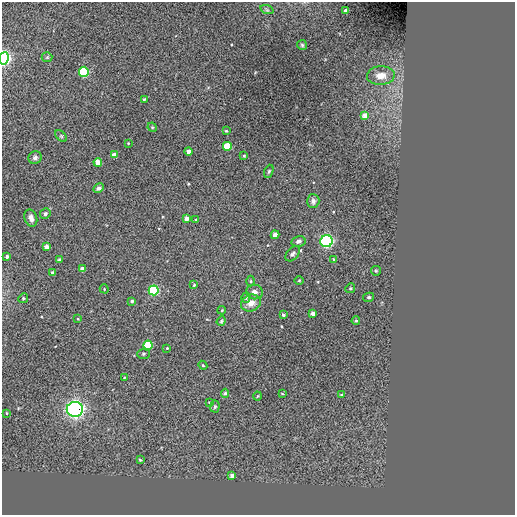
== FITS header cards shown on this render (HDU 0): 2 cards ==
NAXIS1  =                  513 / NUMBER OF ELEMENTS ALONG THIS AXIS
NAXIS2  =                  513 / NUMBER OF ELEMENTS ALONG THIS AXIS

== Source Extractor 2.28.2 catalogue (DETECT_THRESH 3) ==
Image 513 x 513 px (HDU 0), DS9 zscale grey, 1 PNG px = 1 image px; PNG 517 x 517 px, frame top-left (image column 1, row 513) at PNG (2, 2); each listed source drawn as its Kron ellipse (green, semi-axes under 4 px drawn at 4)
Background -0.0922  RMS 44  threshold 132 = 3 sigma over >= 5 px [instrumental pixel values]
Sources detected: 70; all 70 listed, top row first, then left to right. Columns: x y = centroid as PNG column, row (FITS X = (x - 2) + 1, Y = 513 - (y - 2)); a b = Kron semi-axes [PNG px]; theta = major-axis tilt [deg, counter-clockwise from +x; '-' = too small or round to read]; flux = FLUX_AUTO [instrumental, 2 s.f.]
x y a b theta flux
267 10 7 4 -19 4.6e+03
346 11 4 4 - 2.0e+04
302 45 5 5 - 4.2e+03
47 57 5 5 - 3.3e+03
4 58 6 5 - 7.7e+05
84 72 5 5 - 3.4e+05
381 76 14 9 4 3.0e+04
144 99 4 3 - 2.8e+03
365 116 4 4 - 3.4e+04
152 127 5 4 - 3.3e+03
226 131 4 4 - 3.0e+03
61 136 7 4 -45 4.3e+03
128 143 3 2 - 2.0e+03
227 146 4 4 - 1.1e+05
188 152 4 4 - 2.0e+04
114 155 4 4 - 2.6e+04
244 156 3 2 - 2.7e+03
35 157 7 6 - 7.4e+03
98 162 4 4 - 4.3e+04
269 171 7 4 70 4.2e+03
99 188 5 4 - 7.5e+03
313 201 7 6 - 1.1e+04
45 214 5 5 - 6.1e+03
31 218 9 6 -71 1.4e+04
186 218 4 4 - 1.6e+04
196 220 3 3 - 3.4e+03
275 235 4 4 - 1.9e+04
298 241 7 5 12 9.7e+03
327 241 6 6 - 6.9e+05
46 247 4 4 - 1.9e+04
293 254 9 5 49 7.8e+03
7 256 3 3 - 6.8e+03
59 260 4 3 - 1.2e+04
334 260 4 3 - 1.1e+04
82 269 4 4 - 2.1e+04
376 271 5 4 - 3.1e+03
53 273 4 3 - 1.4e+04
299 280 4 3 - 2.3e+03
251 281 5 3 - 2.9e+03
194 285 4 3 - 2.4e+03
350 288 5 4 - 3.6e+03
104 289 5 4 - 2.9e+03
154 290 5 5 - 3.5e+05
254 292 8 7 - 1.4e+04
369 297 5 4 - 4.6e+03
23 298 5 4 - 4.2e+03
246 298 5 4 - 5.4e+03
132 301 3 3 - 5.8e+03
251 303 10 8 23 2.5e+04
222 310 4 3 - 2.6e+03
313 313 4 3 - 1.5e+04
283 315 3 3 - 5.6e+03
78 319 3 2 - 1.9e+03
221 321 5 4 - 3.5e+03
356 321 4 4 - 4.0e+03
148 345 4 4 - 1.7e+05
167 348 3 2 - 2.2e+03
143 354 6 5 - 3.9e+03
203 365 4 4 - 2.9e+03
124 378 2 2 - 2.3e+03
225 393 4 4 - 4.5e+03
282 394 4 2 - 2.0e+03
341 395 3 3 - 3.2e+03
257 396 4 3 - 2.4e+03
209 402 4 3 - 2.2e+03
215 407 6 4 86 4.7e+03
75 409 8 7 - 1.2e+06
6 413 3 2 - 2.2e+03
140 460 4 3 - 3.1e+03
232 475 4 3 - 1.5e+04
At the frame edge (FLAGS 8, measured only in part): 1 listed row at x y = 4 58